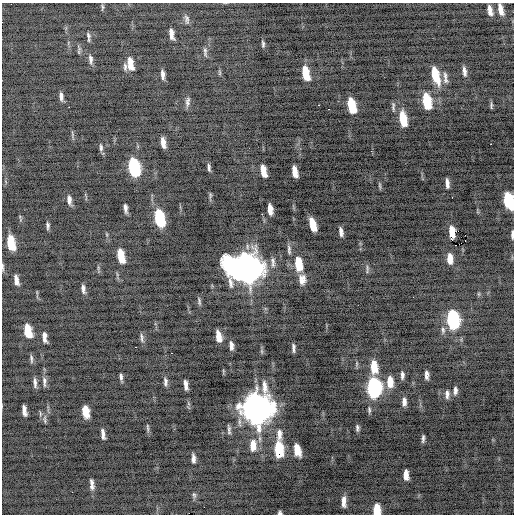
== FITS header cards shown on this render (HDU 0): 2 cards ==
NAXIS1  =                  512 / Axis length
NAXIS2  =                  512 / Axis length

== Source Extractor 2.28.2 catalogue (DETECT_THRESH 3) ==
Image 512 x 512 px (HDU 0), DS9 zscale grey, 1 PNG px = 1 image px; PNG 516 x 516 px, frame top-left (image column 1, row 512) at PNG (2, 3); no overlay
Background -0.678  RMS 0.86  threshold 2.57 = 3 sigma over >= 5 px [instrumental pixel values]
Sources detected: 115; all 115 listed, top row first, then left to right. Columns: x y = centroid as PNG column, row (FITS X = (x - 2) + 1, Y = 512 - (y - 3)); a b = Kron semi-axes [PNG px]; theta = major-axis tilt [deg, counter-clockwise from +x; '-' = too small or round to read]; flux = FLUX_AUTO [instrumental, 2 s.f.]
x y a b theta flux
102 7 8 3 -90 84
501 9 13 5 -77 530
490 10 11 5 -79 380
187 19 13 5 -80 180
171 34 10 4 -82 370
88 35 9 5 -75 140
263 44 8 4 -86 130
79 51 12 4 80 110
205 52 13 4 -82 140
91 59 12 5 -85 220
130 64 12 6 -81 730
125 67 10 5 -88 160
464 71 11 5 -81 240
220 73 8 4 -85 78
306 73 13 6 -78 1500
163 75 10 4 -84 260
435 75 18 7 -74 1700
445 76 12 6 -79 270
61 96 9 4 -84 230
427 101 13 6 -80 2400
187 102 13 6 82 210
319 105 3 2 - 48
352 105 12 6 -77 2200
491 106 9 4 -86 100
69 107 2 2 - 380
393 107 13 4 -88 140
328 109 2 2 - 150
403 119 13 6 -80 1700
72 134 9 4 -77 97
163 143 10 4 -81 470
491 144 2 2 - 340
101 147 10 5 -86 150
134 167 13 7 -78 6700
209 167 9 3 -80 150
263 171 11 5 -78 700
295 172 11 5 -78 600
447 183 10 4 -85 260
380 186 9 3 -81 94
210 195 8 4 83 93
452 197 2 2 - 55
69 200 11 5 -81 290
508 201 13 7 -74 3300
125 208 10 4 -82 230
270 209 10 4 -84 490
262 214 2 2 - 520
159 218 13 7 -77 4000
313 225 11 5 -76 1300
48 226 8 4 -87 140
452 231 10 5 -81 350
458 231 2 2 - 1100
341 232 8 4 -80 250
465 235 3 2 - 65
512 235 9 3 89 150
451 239 2 2 - 1200
465 240 2 2 - 51
11 243 12 6 -79 1800
289 250 14 5 -85 190
121 256 12 5 -78 1400
450 259 12 6 -87 620
273 262 15 6 -87 250
298 264 13 6 -82 1900
3 267 10 3 -87 100
236 267 20 14 -62 8600
248 268 15 10 -80 70000
367 269 13 3 86 110
302 279 13 9 -87 460
16 280 10 4 -79 320
83 289 9 4 -84 230
199 301 11 4 -81 130
453 320 12 7 -85 7800
443 330 10 5 -87 180
28 331 12 6 -77 1400
218 336 10 5 -79 690
44 337 10 4 -81 330
142 338 13 4 -83 180
231 346 8 4 -86 260
136 347 3 2 - 94
293 348 8 3 -87 160
262 351 7 4 -89 94
172 353 3 2 - 220
31 359 11 4 -84 130
374 367 13 6 -86 1300
402 375 9 4 -89 190
426 375 8 4 -89 260
121 377 8 3 -80 150
44 382 14 5 -85 240
165 382 11 5 -84 200
390 382 13 7 -88 810
35 383 12 4 -84 220
186 385 10 4 -84 310
374 387 12 8 -88 11000
455 390 10 5 -89 210
447 394 10 5 90 230
404 402 9 5 -88 290
257 408 15 11 -88 100000
24 410 10 4 -81 360
369 410 10 4 -89 120
86 412 11 6 -82 850
45 419 12 4 -87 140
148 428 13 3 -85 120
357 428 8 4 -89 140
229 430 12 4 -86 150
103 434 10 4 -83 260
279 434 15 7 89 400
423 439 8 3 87 140
253 445 15 8 -89 780
279 449 11 6 -88 3300
297 450 11 6 -78 900
193 458 10 4 -88 260
406 475 9 5 -86 470
92 484 12 4 -85 280
194 495 7 5 -85 110
344 502 12 5 90 400
377 509 9 6 -89 1100
280 513 4 4 - 140
At the frame edge (FLAGS 8, measured only in part): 6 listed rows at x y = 501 9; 508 201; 512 235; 3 267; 377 509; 280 513